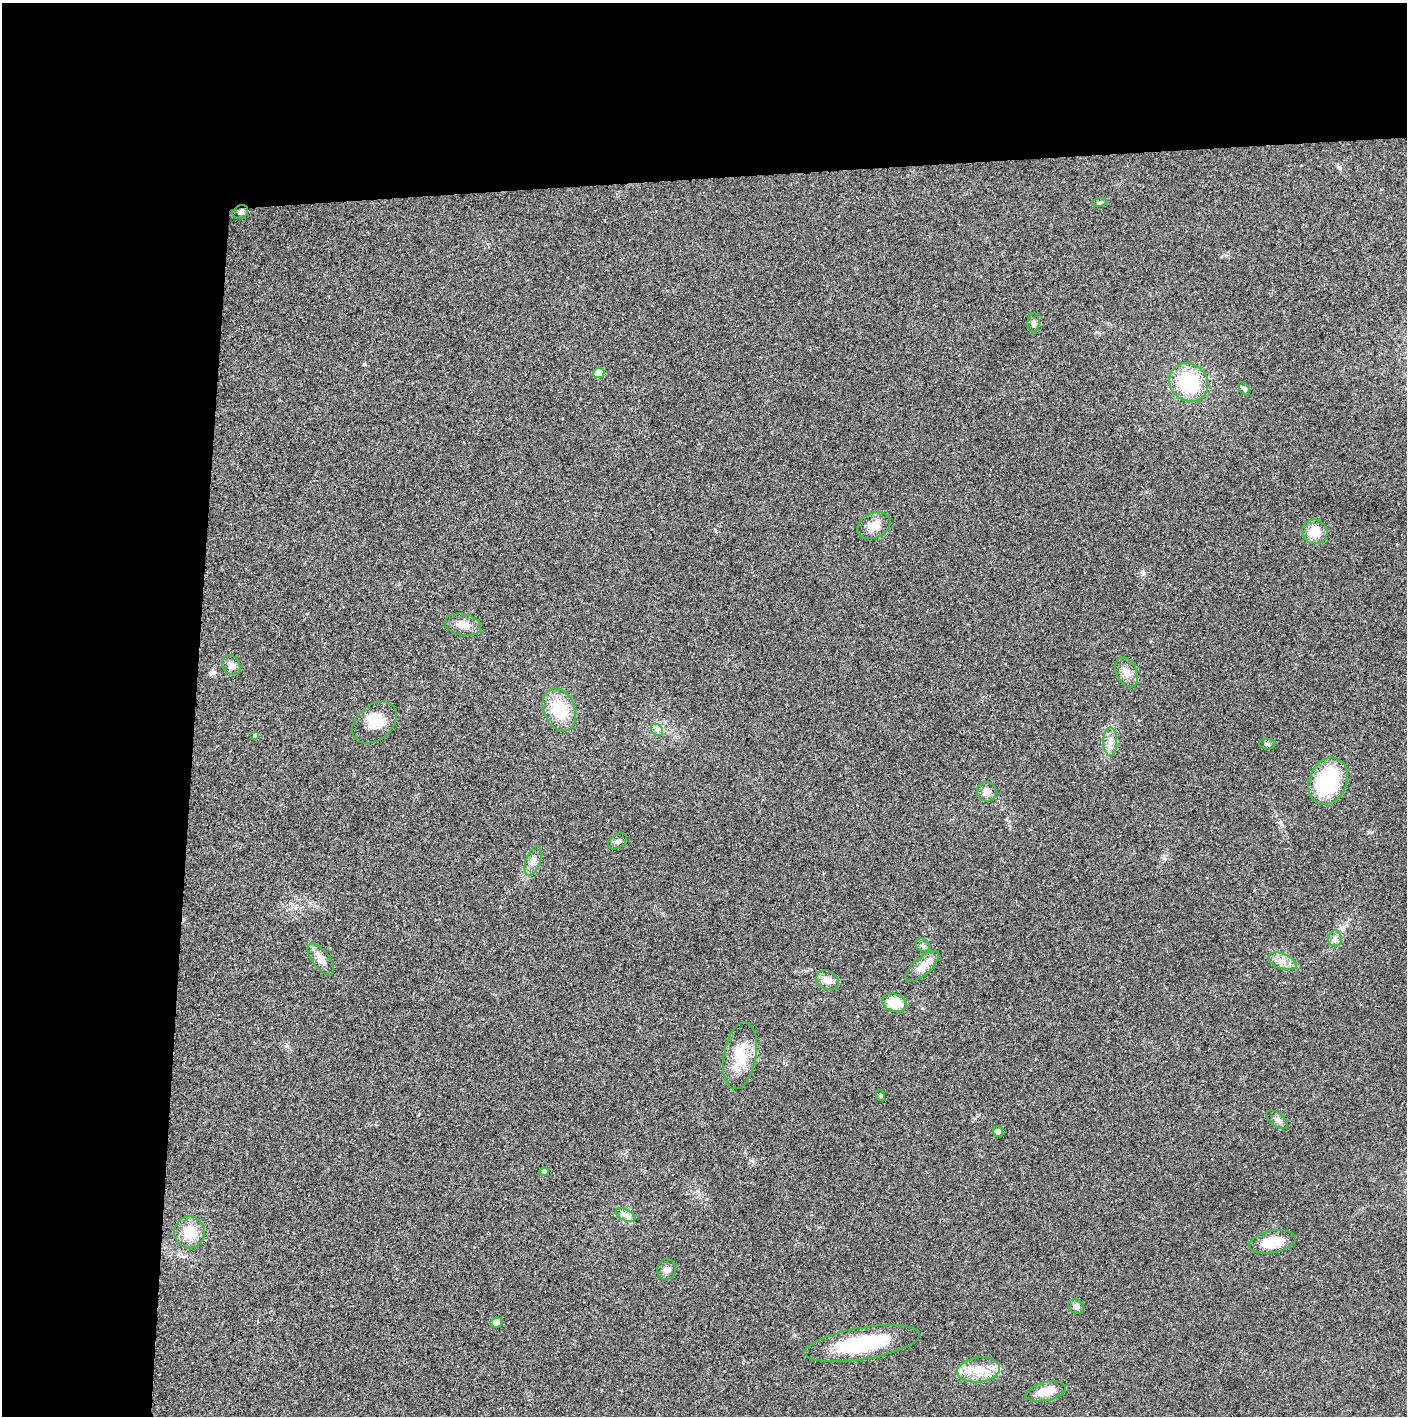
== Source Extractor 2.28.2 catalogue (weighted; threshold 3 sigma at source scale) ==
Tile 1 of 3 x 3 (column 1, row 1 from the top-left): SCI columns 2-1406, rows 2828-4241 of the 4221 x 4243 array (HDU 1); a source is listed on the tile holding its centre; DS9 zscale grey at full resolution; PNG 1409 x 1418 px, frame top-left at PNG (2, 3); each listed source drawn as its Kron ellipse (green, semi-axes under 4 px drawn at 4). Shown black and unused: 24% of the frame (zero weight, under 3 of 4 exposures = <1% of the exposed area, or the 3 px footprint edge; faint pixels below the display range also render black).
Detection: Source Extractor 2.28.2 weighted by HDU 2 'WHT'; one run over the whole footprint, this tile lists its part. Background 0.0209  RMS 0.0041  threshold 0.0186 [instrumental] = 3 sigma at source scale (4.5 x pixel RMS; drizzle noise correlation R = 1.50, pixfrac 1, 0.05/0.05 arcsec/px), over >= 5 px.
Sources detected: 43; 1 inside a brighter listed object's ellipse — not listed separately; the other 42 listed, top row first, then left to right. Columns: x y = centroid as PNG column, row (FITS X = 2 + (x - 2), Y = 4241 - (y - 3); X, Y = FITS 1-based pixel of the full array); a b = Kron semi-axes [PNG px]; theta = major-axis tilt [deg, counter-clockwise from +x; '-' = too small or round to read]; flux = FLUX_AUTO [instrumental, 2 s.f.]
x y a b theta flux
1099 202 8 4 9 0.6
240 212 8 6 33 1
1033 323 10 6 89 1.2
599 373 5 5 - 7.6
1189 382 20 18 -40 26
1244 389 7 4 -54 0.81
874 526 17 12 24 5.1
1315 532 13 12 - 7
463 625 18 10 -11 3.9
231 665 11 8 -54 2.8
1127 672 16 10 -65 3.5
559 710 22 15 -67 16
374 722 25 17 40 8.8
657 730 7 5 -44 1.2
255 735 4 4 - 0.56
1110 742 14 7 90 2.9
1267 744 8 5 -2 0.79
1328 781 24 18 65 30
986 792 10 9 - 2.8
617 841 10 6 35 1.2
533 861 15 7 70 2.4
1335 939 8 6 90 1.4
923 945 7 6 - 0.94
321 959 19 8 -53 3.5
1282 961 15 7 -20 3.3
922 966 21 8 41 4.4
827 980 12 9 -28 3.6
894 1003 12 9 -17 9.1
740 1056 34 16 80 13
880 1095 6 3 -71 0.47
1277 1120 12 6 -36 1.6
998 1132 5 5 - 1.7
544 1172 5 4 - 1
625 1215 10 5 -26 1.7
189 1232 16 15 - 9.2
1272 1242 23 11 10 11
666 1270 10 9 - 1.9
1076 1306 8 7 - 1.5
496 1323 6 5 - 3.6
862 1344 58 16 10 30
978 1370 21 12 8 7.7
1046 1391 20 9 13 6.5
Unlisted compact peaks at least as high as the median listed source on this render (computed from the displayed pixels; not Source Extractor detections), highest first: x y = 1340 168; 1143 573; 365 364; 214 672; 286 1046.